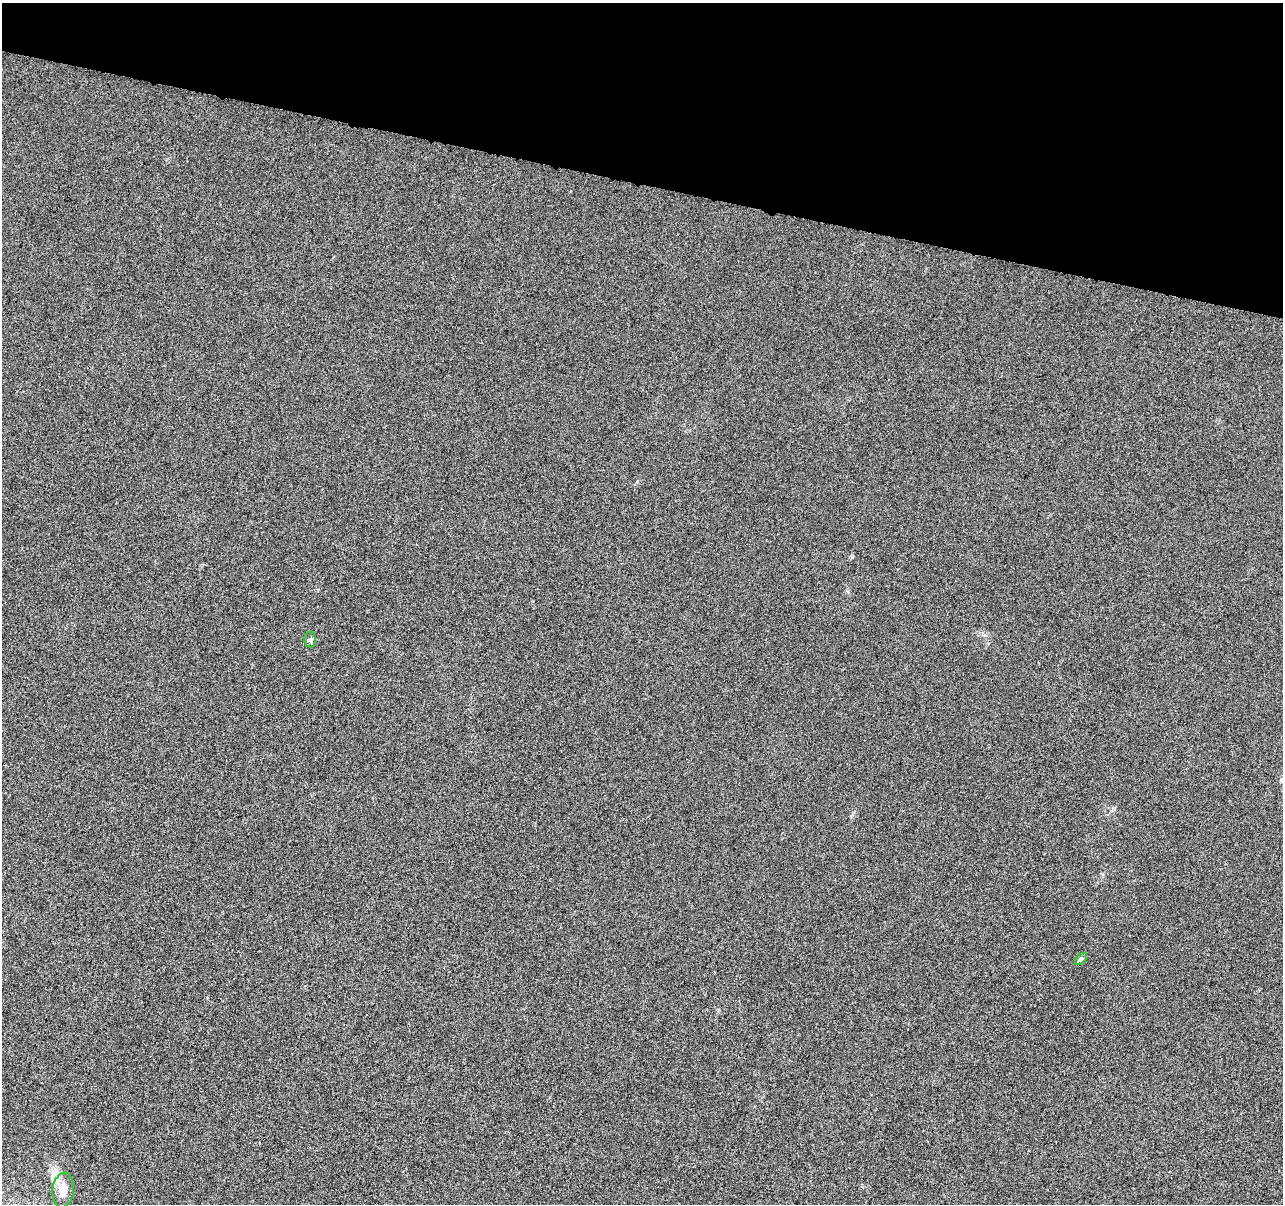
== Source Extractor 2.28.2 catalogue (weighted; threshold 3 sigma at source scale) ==
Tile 2 of 4 x 4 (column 2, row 1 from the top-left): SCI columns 1291-2571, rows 3891-5092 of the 5139 x 5321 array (HDU 1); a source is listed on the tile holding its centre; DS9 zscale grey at full resolution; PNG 1285 x 1206 px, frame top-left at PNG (2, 3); each listed source drawn as its Kron ellipse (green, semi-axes under 4 px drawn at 4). Shown black and unused: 15% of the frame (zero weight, under 4 of 8 exposures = <1% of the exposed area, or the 3 px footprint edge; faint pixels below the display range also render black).
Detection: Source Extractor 2.28.2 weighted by HDU 2 'WHT'; one run over the whole footprint, this tile lists its part. Background 0.00117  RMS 0.0022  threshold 0.00885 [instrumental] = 3 sigma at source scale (4.09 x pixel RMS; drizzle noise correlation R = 1.36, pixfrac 0.8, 0.0396/0.0396 arcsec/px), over >= 5 px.
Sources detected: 3; all 3 listed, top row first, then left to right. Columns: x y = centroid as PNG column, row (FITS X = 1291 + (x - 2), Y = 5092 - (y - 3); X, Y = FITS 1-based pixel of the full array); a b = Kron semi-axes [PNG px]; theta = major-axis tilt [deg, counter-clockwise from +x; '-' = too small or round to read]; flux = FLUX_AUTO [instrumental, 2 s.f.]
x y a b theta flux
310 640 8 6 -90 0.42
1081 959 7 4 45 0.32
63 1190 17 10 84 2.4